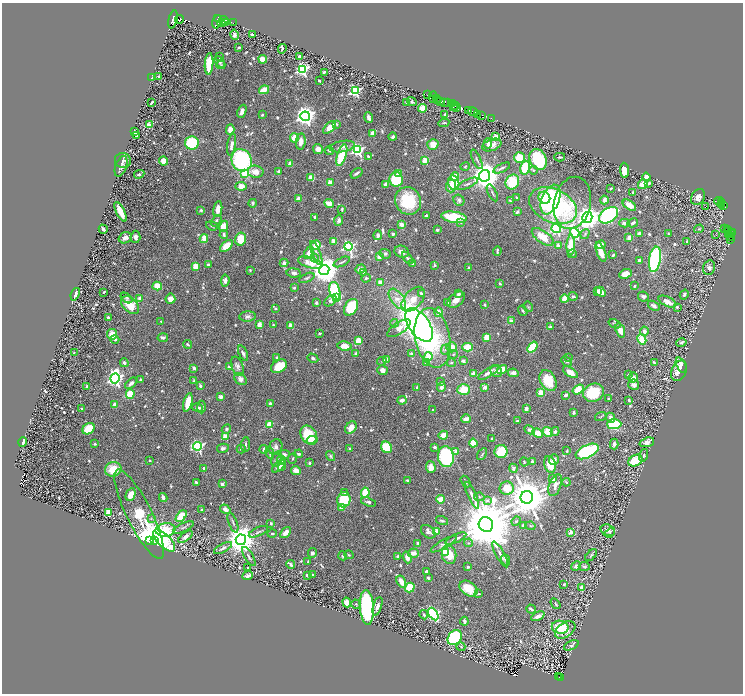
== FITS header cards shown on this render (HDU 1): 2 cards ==
NAXIS1  =                 1482
NAXIS2  =                 1383

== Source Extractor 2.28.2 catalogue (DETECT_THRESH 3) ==
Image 1482 x 1383 px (HDU 1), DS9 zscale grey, zoomed out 1/2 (1 PNG px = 2 x 2 image px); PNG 745 x 696 px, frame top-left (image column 2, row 1382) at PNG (2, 3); each listed source drawn as its Kron ellipse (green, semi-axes under 4 px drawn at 4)
Background 0.699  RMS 0.016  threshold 0.0485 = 3 sigma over >= 5 px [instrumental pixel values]
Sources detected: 899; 64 cannot appear on this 1/2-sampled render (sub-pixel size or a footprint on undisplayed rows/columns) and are neither listed nor drawn; of the other 835, the 500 brightest by FLUX_AUTO listed and drawn (335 fainter detections omitted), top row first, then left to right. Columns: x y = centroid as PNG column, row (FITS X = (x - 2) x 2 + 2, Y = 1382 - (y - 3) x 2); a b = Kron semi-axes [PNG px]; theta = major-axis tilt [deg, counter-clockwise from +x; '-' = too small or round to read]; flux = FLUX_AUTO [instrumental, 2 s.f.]
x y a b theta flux
173 19 9 3 76 570
179 19 4 3 - 130
218 19 3 2 - 480
224 20 5 3 - 79
217 22 7 4 74 620
221 23 4 2 - 140
226 23 2 1 - 37
233 23 2 1 - 42
253 34 4 2 - 7.9
234 35 5 4 - 11
239 47 3 2 - 5.1
282 49 5 3 - 4
299 56 3 2 - 8.6
220 57 4 3 - 4.9
263 59 4 3 - 37
219 62 6 4 -47 12
209 64 11 4 86 130
221 65 4 4 - 4
302 69 4 4 - 620
324 72 3 2 - 5.4
159 77 3 2 - 8.3
152 78 4 3 - 7.8
319 80 3 2 - 6.9
264 90 5 3 - 65
355 91 4 4 - 440
427 95 2 1 - 9.8
433 97 6 1 87 15
436 98 2 1 - 93
438 101 2 1 - 10
151 102 4 2 - 5.6
407 102 3 3 - 6
412 102 5 3 - 5.3
441 102 2 1 - 60
444 102 4 2 - 9.4
448 102 2 2 - 120
453 104 2 1 - 43
455 105 3 1 - 19
453 106 2 1 - 27
422 108 4 4 - 41
457 108 2 1 - 17
469 110 2 2 - 140
242 111 7 4 67 17
473 112 5 2 - 260
444 114 2 2 - 3.9
262 115 3 3 - 4.7
477 115 2 1 - 17
482 115 2 1 - 41
305 116 5 4 - 2100
369 118 5 3 - 18
491 118 2 1 - 8.2
444 123 5 2 - 4.7
336 124 4 3 - 4.2
149 125 3 3 - 87
330 127 8 4 43 43
230 129 5 3 - 35
135 132 3 2 - 16
372 133 4 3 - 25
136 135 3 2 - 5.3
496 136 3 3 - 80
393 137 4 3 - 8.4
294 138 5 4 - 35
301 142 8 5 84 25
192 143 7 6 - 200
488 143 5 4 - 10
433 144 5 5 - 41
232 145 11 4 80 21
492 145 10 5 21 26
342 146 13 5 9 22
318 149 5 5 - 20
329 150 5 3 - 6.1
358 150 4 4 - 430
342 155 11 4 72 150
368 156 4 3 - 9.4
519 157 5 5 - 89
560 157 5 2 - 4.1
477 159 11 3 -65 6.1
538 159 11 8 -66 190
123 160 8 7 - 12
242 160 11 10 - 460
425 160 3 3 - 100
164 161 4 4 - 49
290 164 3 3 - 25
121 166 11 5 70 14
465 166 5 3 - 4.1
502 168 9 3 24 8.2
525 168 7 5 73 130
533 170 4 4 - 6.1
624 170 8 4 -86 73
279 171 3 3 - 9.9
256 172 8 6 -8 30
245 173 3 3 - 110
356 173 7 3 35 11
399 173 3 3 - 22
139 174 5 3 - 7.2
485 176 6 5 - 5600
455 177 4 4 - 51
646 177 4 3 - 18
311 178 4 3 - 36
396 179 7 6 - 130
512 182 7 6 - 120
330 183 3 3 - 36
454 183 7 5 -76 120
648 183 4 3 - 8.4
386 184 4 3 - 14
467 184 11 3 24 8.8
643 184 5 4 - 54
241 186 5 4 - 37
451 186 6 5 - 28
611 188 3 2 - 4.2
633 192 2 2 - 4.1
492 193 9 2 -63 4.9
698 197 8 6 57 23
517 198 4 2 - 3.8
544 198 6 5 - 90
298 199 4 4 - 12
459 200 6 5 - 9.2
551 200 16 8 68 270
604 200 4 4 - 15
408 201 14 13 - 150
510 201 3 2 - 3.7
719 201 4 2 - 63
722 202 2 1 - 14
253 203 4 4 - 5.3
329 203 5 3 - 28
572 203 26 18 78 100
722 204 2 1 - 6.9
629 205 7 4 -33 39
553 206 25 16 -25 460
724 206 2 1 - 18
705 207 2 1 - 23
218 209 8 4 79 29
342 209 4 2 - 5.2
201 210 4 3 - 5.3
120 212 11 3 -64 57
517 212 3 2 - 9.3
426 215 3 2 - 4.3
608 215 10 7 34 520
315 217 4 3 - 6.2
454 217 13 5 -9 130
587 217 5 5 - 3200
339 220 5 4 - 9.8
216 221 6 3 54 5.3
461 222 4 4 - 4.4
625 223 5 3 - 10
633 223 5 3 - 8.9
401 224 3 3 - 22
212 226 6 3 -18 4.7
224 226 5 4 - 46
556 228 5 4 - 410
725 228 2 2 - 8.1
103 229 4 2 - 15
699 229 5 3 - 4.1
727 229 4 1 - 22
437 230 3 3 - 9.2
728 231 3 2 - 60
733 232 3 2 - 180
575 233 5 4 - 430
393 234 2 2 - 23
585 234 5 3 - 5.1
639 234 3 3 - 19
668 234 4 2 - 4.8
716 234 2 1 - 11
731 234 3 1 - 150
224 235 4 3 - 10
378 235 5 4 - 11
730 236 5 4 - 130
135 237 6 5 - 15
543 237 12 6 -35 62
125 238 7 5 19 19
629 238 4 3 - 21
204 239 4 3 - 48
240 239 6 5 - 80
730 239 2 2 - 10
334 241 4 3 - 20
687 241 4 3 - 3.7
316 245 5 4 - 53
571 245 10 4 89 77
601 245 5 3 - 33
226 246 7 4 40 51
559 246 2 2 - 43
348 247 4 4 - 530
497 251 4 2 - 5.1
402 252 7 6 - 19
601 252 10 4 -69 44
309 253 6 4 60 23
316 253 13 4 -68 14
385 254 6 4 -19 6.2
572 254 4 3 - 4.2
613 255 3 2 - 7.9
379 257 3 3 - 27
315 258 4 3 - 4.8
408 258 7 4 -49 8.2
655 259 13 6 81 480
639 261 3 2 - 11
342 262 9 2 25 4.6
284 263 4 4 - 12
310 263 12 5 -18 67
413 264 3 2 - 12
208 265 3 3 - 13
435 265 3 3 - 6.6
195 266 4 3 - 59
468 267 3 3 - 4.7
709 268 7 5 72 13
360 269 5 4 - 13
250 270 3 3 - 3.7
324 270 5 5 - 5500
294 273 7 4 -8 10
363 273 4 3 - 4.8
626 274 6 4 24 40
307 278 8 3 24 5.5
366 278 5 3 - 4.6
225 281 6 4 84 15
380 282 4 3 - 17
500 284 3 3 - 3.8
157 286 5 4 - 50
634 286 3 3 - 4.4
294 288 3 3 - 4.5
335 291 9 5 -78 220
597 291 3 3 - 14
104 292 3 2 - 4.5
601 292 6 4 -45 31
75 294 6 2 70 18
422 294 4 3 - 14
458 294 3 3 - 14
684 294 5 3 - 6
573 296 4 3 - 8
337 297 3 3 - 170
643 297 5 5 - 9
127 298 6 4 -38 5.1
140 298 2 2 - 50
170 299 5 5 - 21
397 299 12 6 -53 27
413 299 15 8 49 55
564 299 4 4 - 55
456 300 10 6 41 23
330 301 7 4 40 13
667 302 9 4 -25 30
316 303 3 2 - 7.8
448 303 4 3 - 6.9
130 305 10 7 -44 64
484 305 3 3 - 4.5
654 306 6 3 -31 12
351 307 9 6 57 170
528 307 5 4 - 5.3
677 307 3 3 - 5.3
275 309 3 3 - 5.1
523 311 5 3 - 4.9
438 312 5 3 - 19
248 316 8 5 5 14
108 317 3 2 - 10
161 321 3 2 - 3.7
511 321 2 2 - 58
394 323 4 4 - 4.9
615 324 6 3 -22 4.7
259 325 3 3 - 25
273 325 4 3 - 4.3
419 325 19 10 -55 2500
291 326 3 3 - 31
550 327 4 3 - 8.9
399 328 13 5 34 34
620 330 7 4 -71 31
644 331 4 3 - 17
320 333 3 2 - 4.9
112 334 5 5 - 40
487 337 4 3 - 65
163 338 5 3 - 8.8
433 338 30 17 -79 220
642 339 5 4 - 55
115 340 4 3 - 9.6
358 341 4 3 - 60
681 342 5 4 - 6.1
188 344 4 2 - 5.8
345 346 7 4 -10 41
452 347 5 5 - 38
468 347 5 3 - 74
532 347 6 4 51 130
445 350 5 4 - 6.8
74 352 3 3 - 4
243 353 8 4 -66 8.6
355 354 3 2 - 10
411 354 4 3 - 4.9
454 354 4 3 - 3.8
428 357 5 4 - 75
277 358 4 4 - 6.3
313 358 6 3 -30 7.1
568 358 3 2 - 8.3
386 359 3 3 - 26
382 361 5 3 - 4.5
463 361 4 3 - 10
567 361 6 4 -42 5.9
426 362 4 3 - 18
124 363 4 3 - 13
451 363 4 3 - 4.8
654 363 4 2 - 9.1
681 365 8 4 -66 31
237 366 10 5 -72 14
279 366 9 6 30 87
230 367 4 3 - 14
194 368 3 3 - 7.9
382 370 5 5 - 15
502 370 5 3 - 51
496 371 6 5 - 15
679 371 11 7 64 43
489 372 12 3 33 20
570 372 8 4 -33 35
513 373 5 4 - 15
473 374 3 3 - 31
628 375 3 2 - 11
115 378 5 4 - 1200
633 378 5 5 - 18
240 379 7 5 -45 17
140 380 3 2 - 6.4
548 380 11 7 -62 99
194 381 3 3 - 5.4
441 382 3 3 - 8
131 383 7 3 45 15
634 385 5 5 - 14
87 386 3 2 - 7.4
200 386 3 2 - 11
417 387 2 2 - 13
441 387 4 3 - 17
485 387 3 2 - 35
578 389 6 4 35 57
464 390 6 5 - 74
541 393 4 3 - 54
593 393 10 9 - 140
130 394 4 4 - 89
566 395 3 3 - 11
221 397 2 2 - 28
608 399 3 2 - 4.1
402 400 4 3 - 20
629 400 2 2 - 6.2
188 402 9 4 76 55
270 404 4 3 - 8.7
115 405 3 3 - 24
201 407 6 3 -88 13
198 408 5 4 - 11
82 409 2 2 - 14
526 409 3 3 - 11
433 410 2 2 - 4.1
573 413 4 3 - 5.8
601 417 6 3 20 4.3
611 418 5 4 - 22
466 419 5 3 - 23
517 421 3 3 - 3.7
614 424 7 5 1 170
269 425 3 3 - 130
351 427 7 5 53 35
89 429 6 5 - 78
226 429 5 4 - 6.3
530 430 5 4 - 10
548 432 5 4 - 69
555 432 4 4 - 7.5
538 433 6 4 -24 43
309 435 10 7 -55 120
443 435 5 4 - 25
225 436 3 2 - 79
492 439 2 2 - 4.1
312 440 5 4 - 51
23 442 4 2 - 29
647 442 7 4 18 26
473 443 4 4 - 37
95 444 3 2 - 4.9
614 444 5 4 - 8.4
245 445 7 3 85 8.3
198 446 4 4 - 540
276 447 8 6 61 15
386 447 6 5 - 110
435 447 3 3 - 8.4
223 448 6 4 11 11
241 449 4 4 - 6.1
264 449 4 3 - 11
350 449 2 2 - 24
501 451 6 6 - 110
567 451 3 2 - 4.1
587 451 12 6 26 270
456 452 3 2 - 46
270 453 6 4 -74 7.5
284 454 5 4 - 10
299 454 4 3 - 8.8
482 454 6 4 57 5.7
643 455 6 4 74 6.2
330 456 5 4 - 5.5
446 457 10 8 -85 300
293 458 5 3 - 4.2
277 459 8 5 73 7.4
282 460 5 4 - 5.1
554 460 5 5 - 15
150 461 2 2 - 4.4
635 461 7 5 27 110
524 462 4 3 - 3.9
532 462 2 2 - 14
310 463 3 2 - 6.5
550 464 8 5 -75 71
279 466 8 4 42 20
282 466 4 3 - 4.4
431 467 6 5 - 33
204 468 2 2 - 15
513 468 4 3 - 11
113 469 8 7 - 76
296 470 5 4 - 23
553 478 3 3 - 16
407 480 3 2 - 4.6
196 482 4 2 - 11
466 482 6 2 -59 3.8
566 482 4 3 - 3.7
222 484 2 2 - 37
555 485 11 6 69 26
507 488 7 6 - 55
345 493 3 3 - 5.2
365 493 5 3 - 140
131 495 6 4 64 36
472 495 14 4 -66 16
479 497 5 4 - 4.4
527 497 6 6 - 14000
163 498 4 3 - 14
440 499 4 3 - 39
344 500 8 6 77 140
487 500 3 3 - 9.9
368 502 8 4 -18 8.1
341 507 4 3 - 26
225 509 5 4 - 16
201 510 2 2 - 7.3
109 512 4 3 - 52
139 514 50 12 -64 380
181 516 7 3 48 110
151 519 4 3 - 3.7
442 521 6 3 -17 6.4
516 521 5 4 - 5.5
233 523 10 3 -70 6.2
271 523 4 3 - 5.8
486 524 7 7 - 35000
523 525 3 3 - 9.9
530 526 5 3 - 3.8
183 527 11 3 24 9.2
165 530 10 7 7 300
608 530 7 5 -18 20
437 531 2 2 - 58
258 532 10 3 25 7.5
285 532 6 4 49 21
428 532 8 5 -40 15
571 532 3 2 - 50
610 533 5 3 - 3.9
272 534 4 3 - 4.6
185 537 8 4 38 13
456 538 11 3 24 12
149 540 4 3 - 5700
154 540 4 3 - 13000
241 540 5 5 - 6300
164 541 14 6 -45 380
418 543 3 3 - 4.5
469 543 4 3 - 4.3
444 544 15 4 30 12
223 548 10 3 28 8.7
445 552 3 3 - 56
312 553 5 4 - 9
413 553 5 4 - 23
500 554 14 3 -61 15
349 555 5 4 - 4.8
449 555 9 7 -81 57
591 555 7 3 46 4.9
249 556 11 3 -58 7.6
343 556 4 4 - 5.6
398 556 3 3 - 7.2
407 557 6 4 -70 23
505 560 5 3 - 7.6
308 561 3 2 - 5.7
291 565 4 3 - 6.8
576 566 5 4 - 12
584 566 5 4 - 5.9
248 567 3 2 - 4.2
468 567 2 2 - 14
426 571 2 2 - 10
312 574 3 3 - 4.2
308 575 3 3 - 13
248 576 5 3 - 14
428 578 3 2 - 7.1
401 582 6 4 -59 40
564 584 3 3 - 3.7
410 587 5 4 - 74
582 588 4 3 - 22
468 589 10 6 -36 58
479 594 3 2 - 4
347 602 5 3 - 36
356 604 5 3 - 3.9
555 604 6 3 -55 4.1
377 606 10 4 72 18
367 607 17 7 -86 500
531 609 5 3 - 8.4
433 614 7 4 -58 490
424 615 4 3 - 5.7
538 616 7 3 26 16
464 621 4 3 - 13
560 627 8 6 -10 110
565 630 11 7 34 36
455 638 8 6 52 430
571 645 8 4 24 6.6
461 647 4 3 - 3.8
558 677 2 1 - 12
561 677 2 2 - 38
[335 fainter detections neither listed nor drawn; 64 sub-pixel or undisplayed-footprint detections neither listed nor drawn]